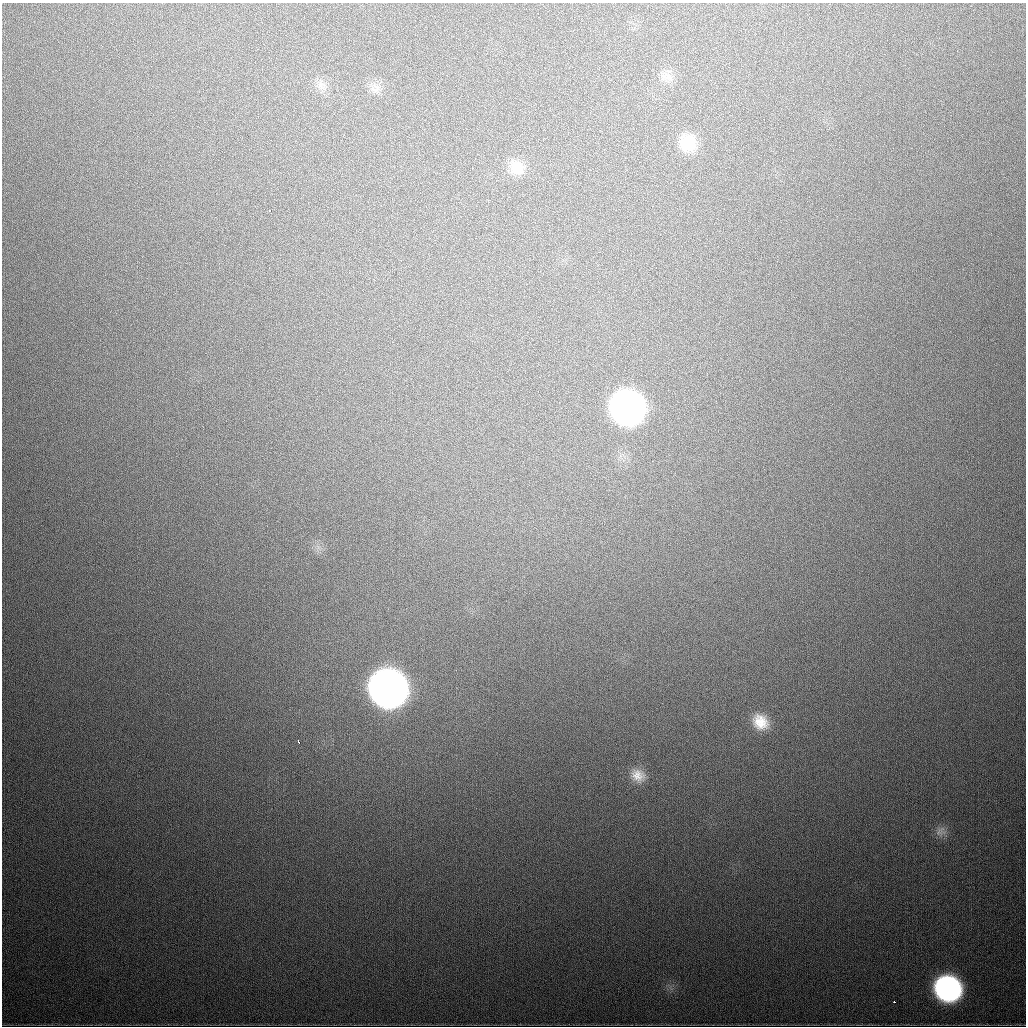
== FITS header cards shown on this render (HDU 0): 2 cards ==
NAXIS1  =                 1024
NAXIS2  =                 1024

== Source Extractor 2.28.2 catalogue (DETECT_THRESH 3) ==
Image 1024 x 1024 px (HDU 0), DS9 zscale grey, 1 PNG px = 1 image px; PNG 1028 x 1028 px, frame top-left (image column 1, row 1024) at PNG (2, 3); no overlay
Background 586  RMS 19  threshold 56.7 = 3 sigma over >= 5 px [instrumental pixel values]
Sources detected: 14; all 14 listed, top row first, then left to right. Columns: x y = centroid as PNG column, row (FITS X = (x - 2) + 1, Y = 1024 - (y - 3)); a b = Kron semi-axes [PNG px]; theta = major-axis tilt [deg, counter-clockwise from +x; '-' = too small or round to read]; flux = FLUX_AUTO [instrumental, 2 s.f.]
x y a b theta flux
667 76 16 12 -13 1.3e+04
320 85 10 7 74 7.2e+03
375 89 15 11 23 1.1e+04
688 143 20 19 - 4.0e+04
516 167 21 18 -56 2.5e+04
270 210 3 2 - 3.3e+03
627 408 21 20 - 1.0e+06
388 689 22 20 -39 2.3e+06
760 722 20 17 -43 3.1e+04
298 741 3 2 - 2.5e+03
638 775 20 15 -33 2.0e+04
940 831 16 8 51 8.2e+03
948 989 19 17 -30 3.9e+05
894 1002 3 2 - 9.7e+03